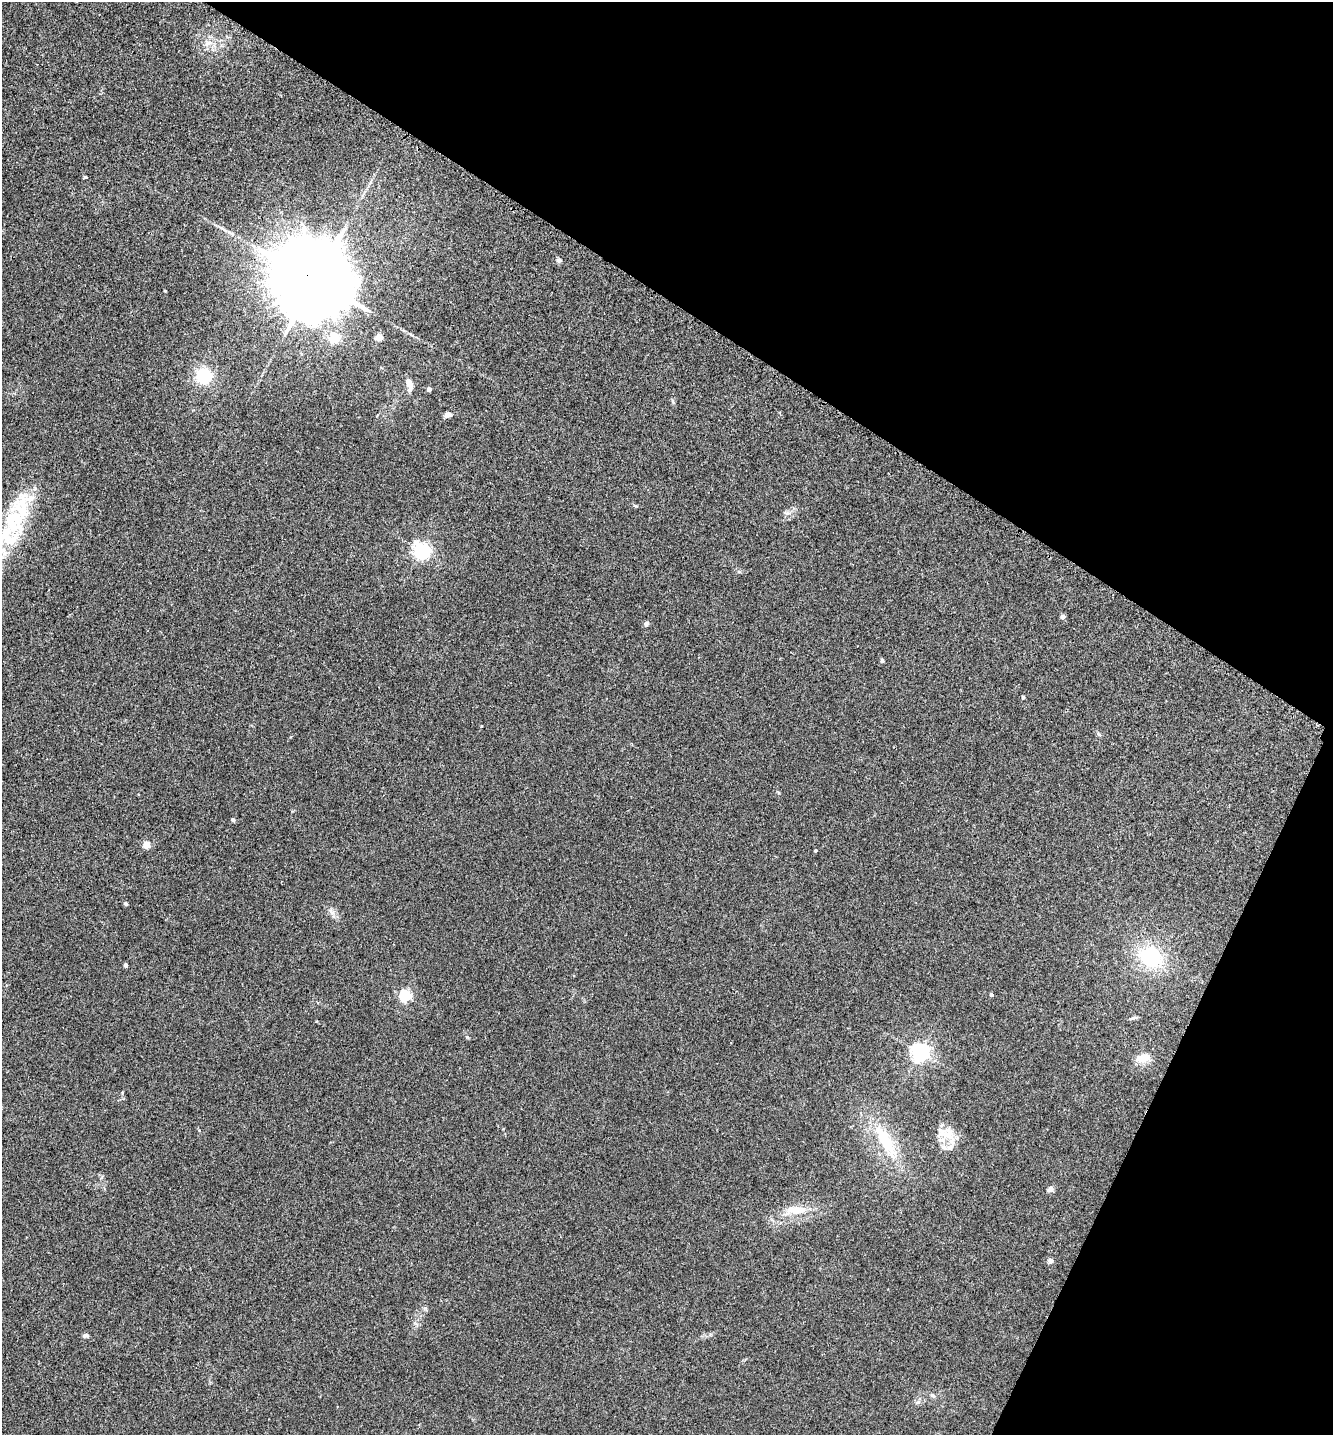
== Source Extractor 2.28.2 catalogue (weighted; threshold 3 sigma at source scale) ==
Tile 8 of 4 x 4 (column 4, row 2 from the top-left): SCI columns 4155-5485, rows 2897-4329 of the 5791 x 5784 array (HDU 1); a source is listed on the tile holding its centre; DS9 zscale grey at full resolution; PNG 1335 x 1437 px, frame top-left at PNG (2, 2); no overlay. Shown black and unused: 28% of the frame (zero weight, under 3 of 4 exposures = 2% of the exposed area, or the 3 px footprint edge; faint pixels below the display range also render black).
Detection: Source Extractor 2.28.2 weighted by HDU 2 'WHT'; one run over the whole footprint, this tile lists its part. Background 0.0172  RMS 0.0044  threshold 0.02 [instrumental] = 3 sigma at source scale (4.5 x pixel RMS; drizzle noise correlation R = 1.50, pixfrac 1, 0.05/0.05 arcsec/px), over >= 5 px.
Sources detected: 49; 1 long thin detection or spike segment (spike, bleed or trail) — not listed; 8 inside a brighter listed object's ellipse — not listed separately; the other 40 listed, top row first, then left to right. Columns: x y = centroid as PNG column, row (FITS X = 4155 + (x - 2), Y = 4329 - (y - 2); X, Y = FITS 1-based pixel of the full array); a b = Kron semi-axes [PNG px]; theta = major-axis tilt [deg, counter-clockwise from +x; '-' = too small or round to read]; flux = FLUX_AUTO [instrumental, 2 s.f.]
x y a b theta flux
208 43 14 7 18 3
85 177 4 4 - 0.48
559 260 6 6 - 1.1
315 280 24 19 -37 8400
165 291 3 2 - 0.36
379 337 4 4 - 7.6
334 338 5 5 - 32
204 376 16 15 - 16
409 383 12 8 -76 3.3
429 389 4 4 - 2.3
448 415 11 6 17 1.7
635 505 6 3 -20 0.5
787 513 11 4 -10 1.2
14 522 39 28 -64 23
422 550 6 6 - 120
1063 617 4 4 - 2
646 624 7 5 64 1
882 660 4 4 - 0.98
1023 697 4 4 - 0.91
1099 734 7 5 -23 0.77
233 820 4 4 - 1.3
147 845 4 4 - 9.9
816 850 4 3 - 0.6
126 904 5 4 - 0.72
331 912 12 3 -54 1.4
1150 957 31 25 -26 27
126 965 4 3 - 1.5
991 994 4 3 - 0.93
405 996 5 5 - 55
1132 1018 9 4 18 0.86
920 1052 6 6 - 180
1143 1058 17 10 9 5
946 1133 28 15 -21 7.5
885 1140 47 15 -58 22
1050 1189 8 7 - 1.6
796 1210 31 11 0 8.5
1050 1261 4 4 - 2.9
86 1336 8 5 6 0.83
933 1396 8 5 -40 0.92
917 1402 8 5 20 1
Overlapping masked pixels (flux is a lower limit): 1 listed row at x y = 315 280
Unlisted compact peaks at least as high as the median listed source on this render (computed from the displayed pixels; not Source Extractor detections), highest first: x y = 467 1037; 425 1308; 739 572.